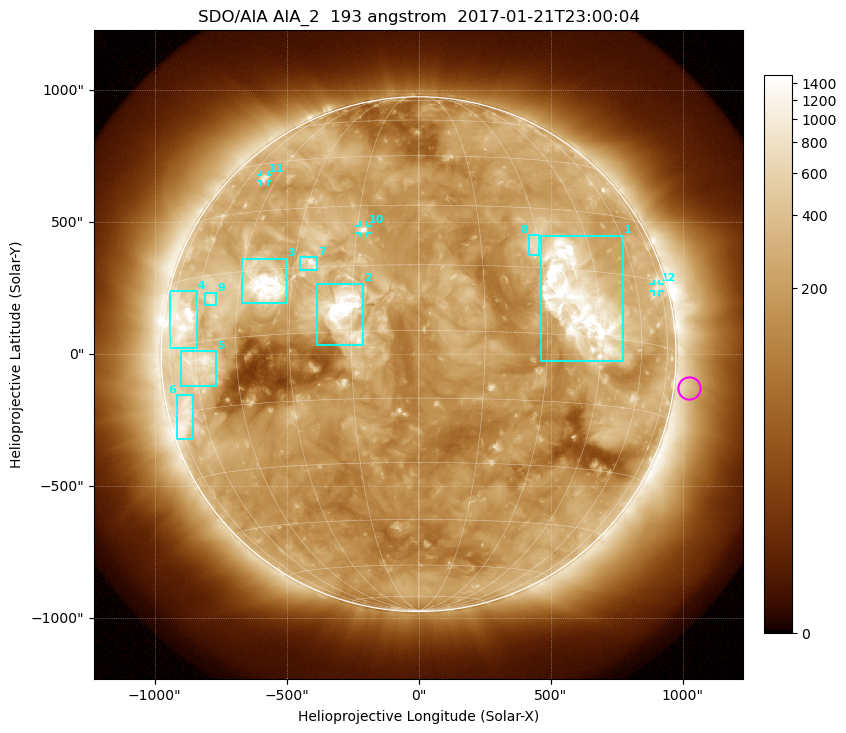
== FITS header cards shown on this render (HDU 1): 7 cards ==
TELESCOP= 'SDO/AIA'
INSTRUME= 'AIA_2'
WAVELNTH=                  193
WAVEUNIT= 'angstrom'
DATE-OBS= '2017-01-21T23:00:04.84'
CTYPE1  = 'HPLN-TAN'
CTYPE2  = 'HPLT-TAN'

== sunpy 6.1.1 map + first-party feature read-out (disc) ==
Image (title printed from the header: SDO/AIA AIA_2  193 angstrom  2017-01-21T23:00:04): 1024 x 1024 px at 2.4 arcsec/px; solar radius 975 arcsec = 406 px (full disc in frame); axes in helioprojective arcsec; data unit not stated in the header (colour bar unlabelled)
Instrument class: DISC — disc imager (sunpy class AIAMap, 193 A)
Bright regions (active regions / flare kernels): reference = the median radial profile (limb darkening/brightening removed); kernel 9 px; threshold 5 sigma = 403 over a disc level ~195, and >= 1.15x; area >= 12 px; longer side >= 10 px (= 24 arcsec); searched inside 0.97 R_sun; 12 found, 12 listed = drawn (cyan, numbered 1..; 3 of them under ~33 arcsec drawn as corner ticks so the feature stays visible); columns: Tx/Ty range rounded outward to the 5 arcsec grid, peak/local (2 s.f.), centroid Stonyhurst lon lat
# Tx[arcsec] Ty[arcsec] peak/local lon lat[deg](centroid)
1 460..775 -30..450 14 +39 +8
2 -385..-205 35..270 21 -17 +5
3 -670..-500 190..365 14 -37 +11
4 -945..-840 20..240 7.7 -67 +5
5 -900..-765 -125..15 5.2 -59 -5
6 -920..-855 -325..-155 4.3 -70 -16
7 -450..-385 320..370 8 -26 +16
8 415..455 375..450 4 +29 +20
9 -810..-765 185..230 4.1 -54 +9
10 -225..-195 455..490 7.6 -13 +24
11 -600..-570 655..680 3.6 -51 +40
12 890..915 235..270 3.1 +72 +13
Off-limb structures (1.02-1.3 R_sun): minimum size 162 px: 2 found; the strongest spans PA ~215..295 deg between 1.02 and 1.3 R_sun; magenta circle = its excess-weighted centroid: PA ~265 deg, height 1.06 R_sun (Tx ~1025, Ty ~-130 arcsec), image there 1.7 x the reference